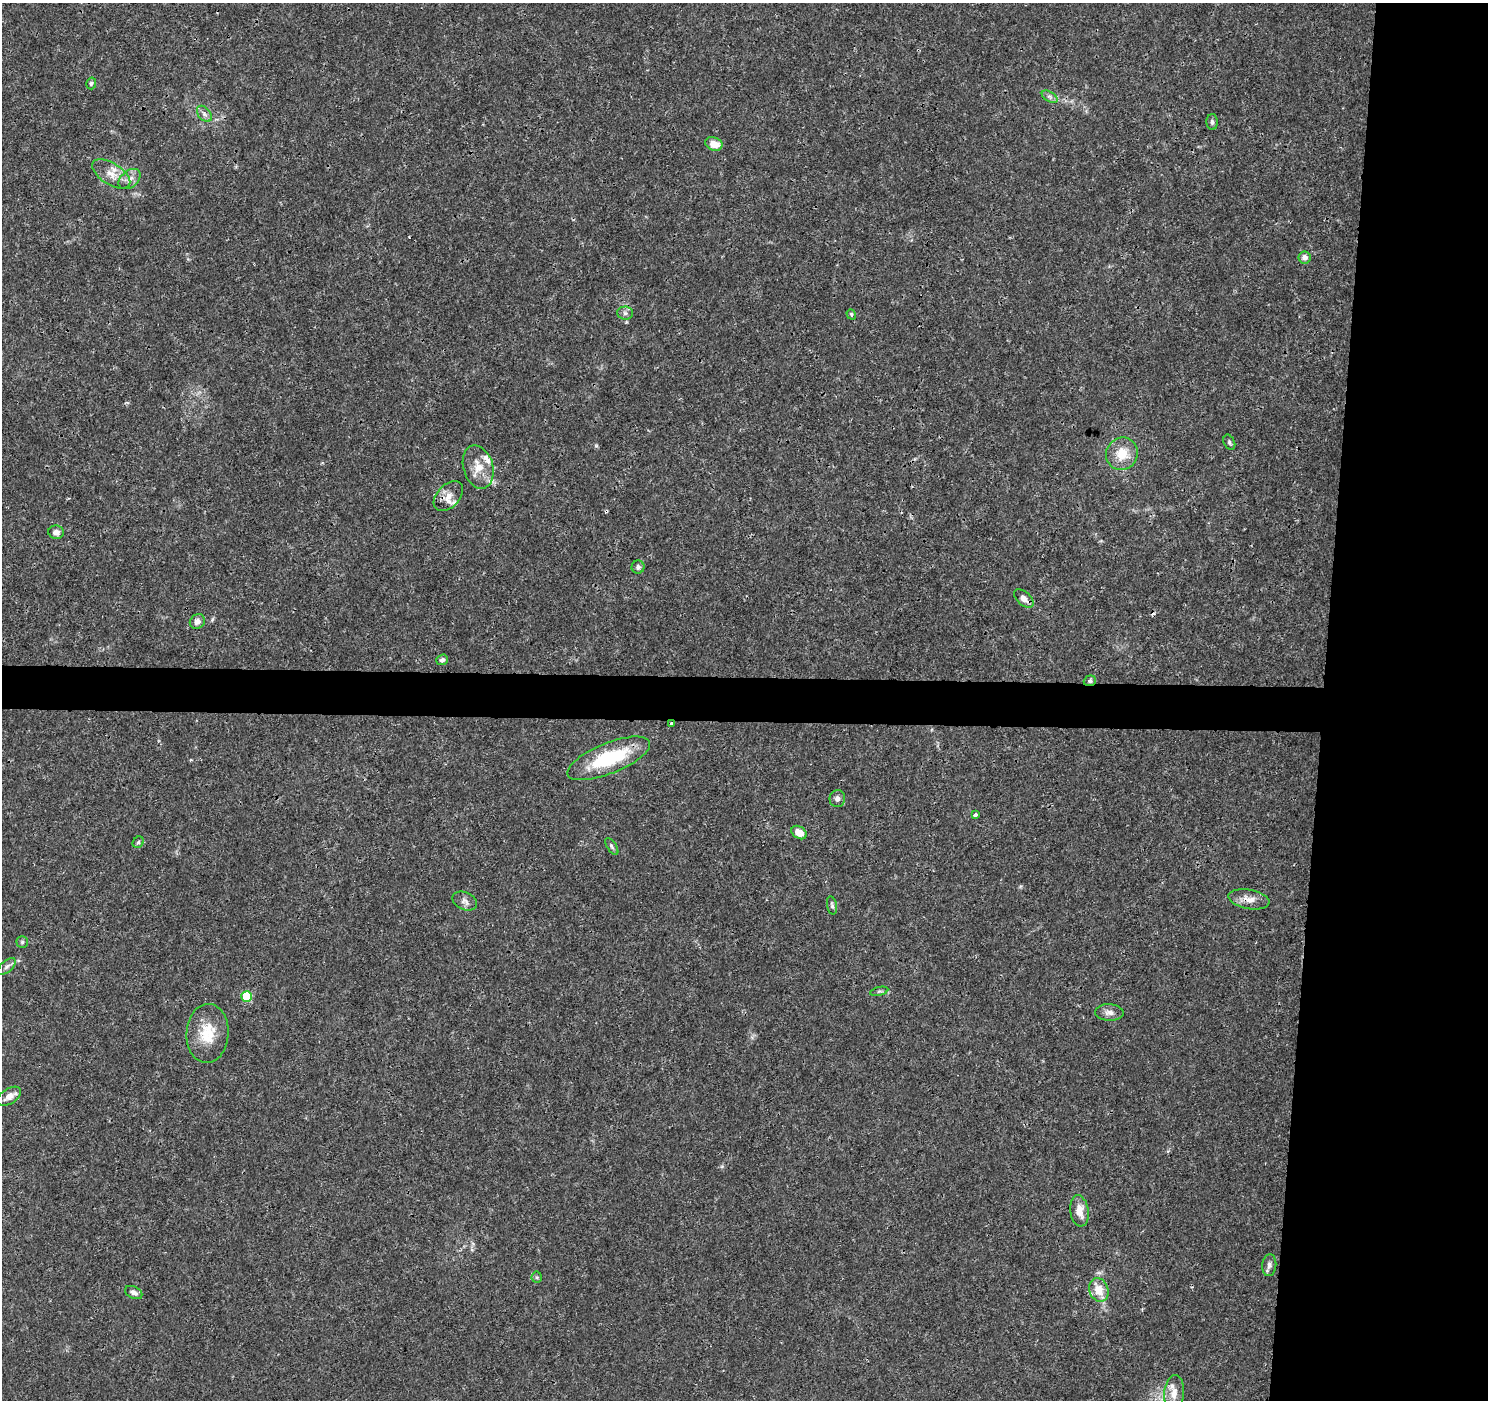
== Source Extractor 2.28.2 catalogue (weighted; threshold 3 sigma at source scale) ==
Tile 6 of 3 x 3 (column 3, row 2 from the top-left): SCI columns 2972-4457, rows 1626-3023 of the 4466 x 4702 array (HDU 1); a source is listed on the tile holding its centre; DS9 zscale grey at full resolution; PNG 1490 x 1402 px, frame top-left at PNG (2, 3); each listed source drawn as its Kron ellipse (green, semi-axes under 4 px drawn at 4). Shown black and unused: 14% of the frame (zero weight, under 3 of 4 exposures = <1% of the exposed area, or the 3 px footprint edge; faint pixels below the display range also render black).
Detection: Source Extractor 2.28.2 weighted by HDU 2 'WHT'; one run over the whole footprint, this tile lists its part. Background 0.00382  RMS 0.0011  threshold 0.0051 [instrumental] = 3 sigma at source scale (4.5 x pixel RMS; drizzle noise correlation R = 1.50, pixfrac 1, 0.0396/0.0396 arcsec/px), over >= 5 px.
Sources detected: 49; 2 cosmic-ray / hot-pixel residue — neither listed nor drawn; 4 inside a brighter listed object's ellipse — not listed separately; the other 43 listed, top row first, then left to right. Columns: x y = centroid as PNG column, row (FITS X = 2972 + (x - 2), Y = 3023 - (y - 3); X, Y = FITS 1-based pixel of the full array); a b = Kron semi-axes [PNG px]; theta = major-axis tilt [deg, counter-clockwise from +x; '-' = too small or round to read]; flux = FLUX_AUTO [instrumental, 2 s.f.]
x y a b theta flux
91 83 6 5 - 0.2
1050 97 8 5 -31 0.33
204 114 9 6 -51 0.42
1212 122 8 5 -88 0.3
714 144 9 6 -21 1.3
111 174 21 10 -33 1.6
130 179 12 8 39 0.8
1305 257 6 6 - 0.59
625 313 8 6 -2 0.34
851 314 5 4 - 0.21
1229 442 8 5 -64 0.24
1122 454 16 15 - 2.3
478 467 22 15 -74 2
448 496 17 11 46 1.3
56 532 8 6 -9 0.58
638 567 6 6 - 0.36
1024 598 12 6 -42 0.74
197 621 8 7 - 0.56
442 660 6 5 - 0.33
1090 681 6 5 - 0.31
672 724 4 3 - 0.19
609 758 44 15 22 8.3
837 799 8 8 - 0.49
975 815 4 3 - 0.44
799 833 8 6 -33 1.4
138 842 6 5 - 0.19
612 846 9 4 -55 0.24
1249 899 21 9 -10 1.1
465 901 13 8 -26 0.61
832 905 9 5 -80 0.24
22 942 5 5 - 0.2
7 967 11 5 41 0.36
879 991 9 4 13 0.2
247 997 5 5 - 4.6
1109 1012 14 8 -3 0.66
207 1033 29 21 87 3.5
9 1096 13 7 32 0.95
1079 1211 16 9 -82 1.4
1269 1265 11 7 84 0.47
537 1277 5 5 - 0.18
1099 1290 12 9 -71 1.7
134 1293 9 6 -27 0.56
1174 1393 18 10 84 1.5
Overlapping masked pixels (flux is a lower limit): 4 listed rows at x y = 1024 598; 1090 681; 672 724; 1249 899